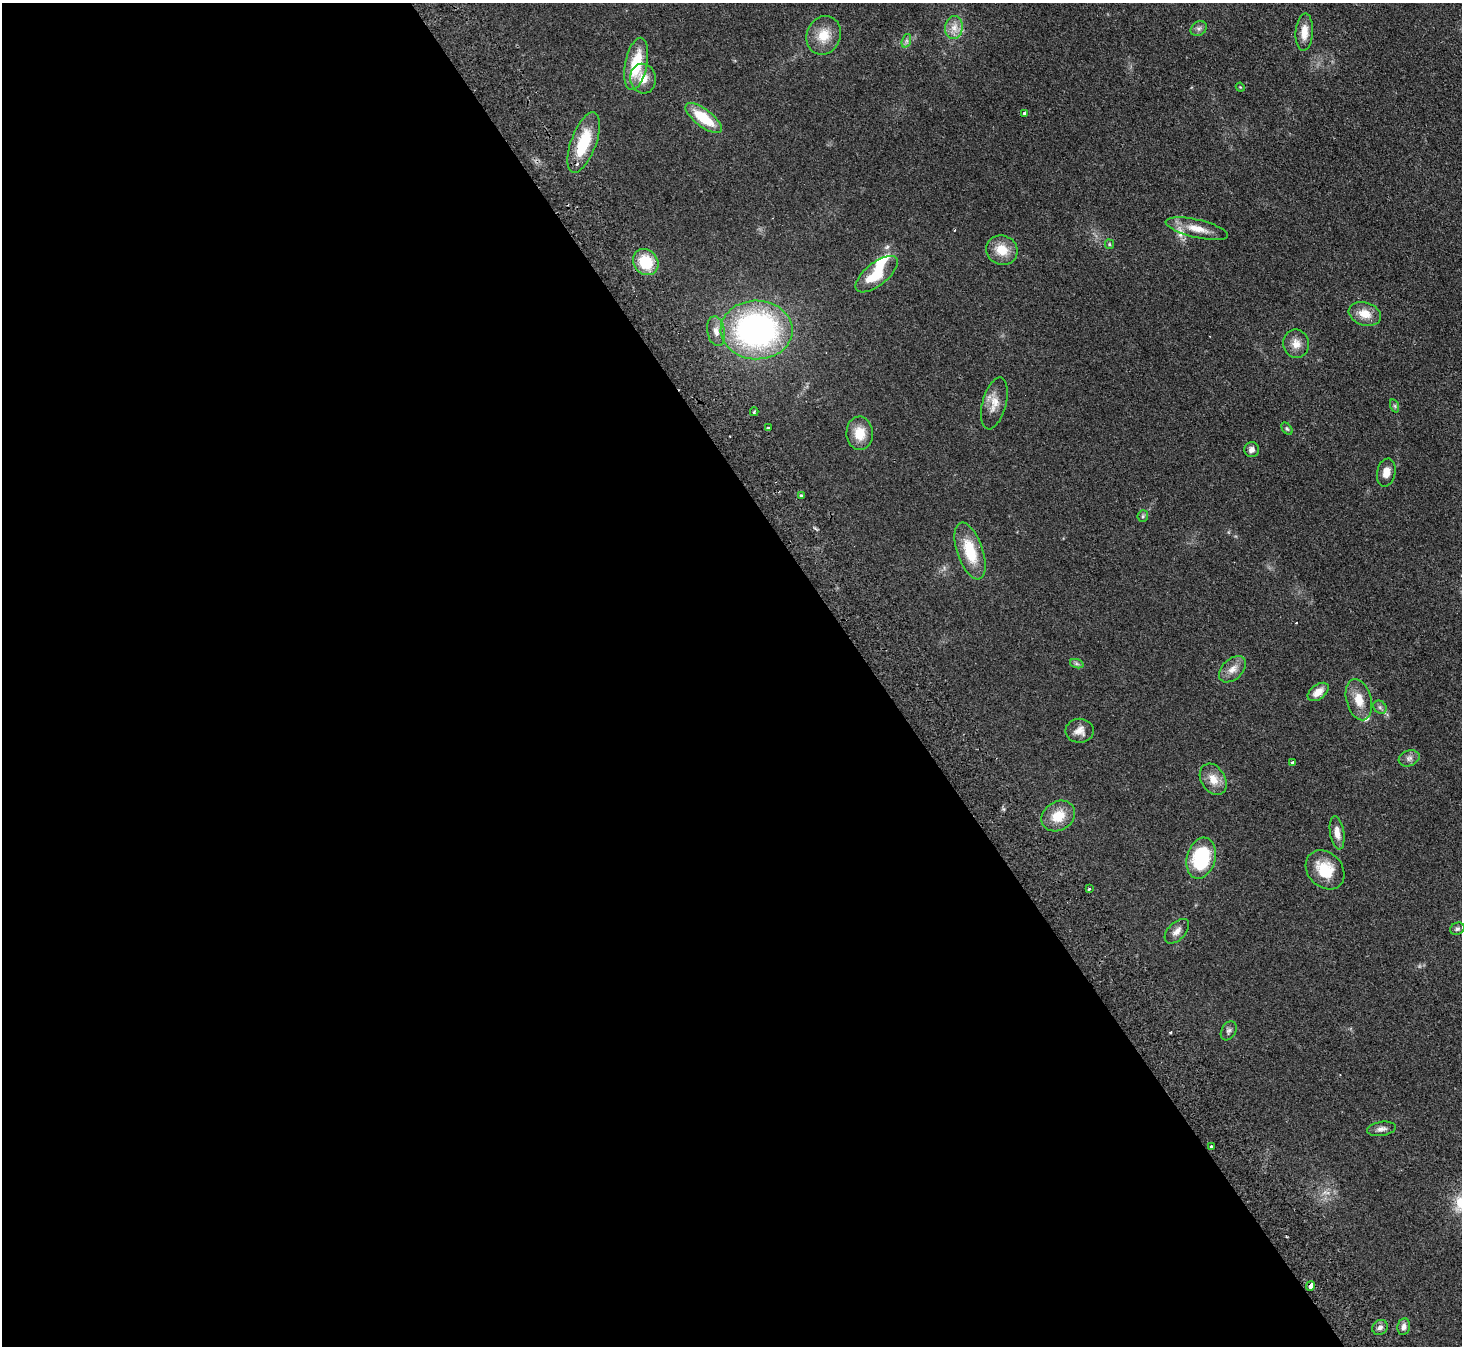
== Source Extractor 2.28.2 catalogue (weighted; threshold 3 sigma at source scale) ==
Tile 9 of 4 x 4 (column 1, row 3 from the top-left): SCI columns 51-1510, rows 1675-3018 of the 5940 x 5898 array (HDU 1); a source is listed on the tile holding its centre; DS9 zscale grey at full resolution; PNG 1464 x 1348 px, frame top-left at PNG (2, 3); each listed source drawn as its Kron ellipse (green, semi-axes under 4 px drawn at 4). Shown black and unused: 60% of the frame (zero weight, under 2 of 3 exposures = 3% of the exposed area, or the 3 px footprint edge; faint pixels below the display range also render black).
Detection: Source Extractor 2.28.2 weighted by HDU 2 'WHT'; one run over the whole footprint, this tile lists its part. Background 0.0777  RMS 0.0086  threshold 0.0385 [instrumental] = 3 sigma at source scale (4.5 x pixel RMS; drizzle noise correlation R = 1.50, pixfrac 1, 0.05/0.05 arcsec/px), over >= 5 px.
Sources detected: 58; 1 inside a brighter object's white glare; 2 cosmic-ray / hot-pixel residue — neither listed nor drawn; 2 inside a brighter listed object's ellipse — not listed separately; the other 53 listed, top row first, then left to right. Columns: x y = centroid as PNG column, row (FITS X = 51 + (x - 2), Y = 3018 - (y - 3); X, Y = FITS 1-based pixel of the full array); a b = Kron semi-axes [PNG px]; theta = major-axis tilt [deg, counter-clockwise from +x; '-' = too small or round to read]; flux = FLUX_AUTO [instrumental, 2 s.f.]
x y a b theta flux
954 28 11 9 79 6.9
1199 29 8 7 - 2.6
1304 32 19 8 86 9.5
824 35 20 17 67 16
906 41 7 4 72 1.9
636 64 26 11 78 32
643 79 15 13 -77 11
1240 87 4 3 - 0.76
1024 113 3 3 - 2.1
703 118 22 8 -37 28
584 142 32 12 70 34
1197 229 32 9 -13 13
1109 244 5 4 - 0.97
1002 250 16 14 -25 15
646 262 14 12 -49 28
877 274 25 11 38 24
1365 314 16 11 -19 12
757 330 36 29 -1 230
716 331 15 8 -79 6.8
1296 344 14 13 - 7.9
994 403 26 12 75 11
1395 406 7 4 -71 1.2
754 412 4 2 - 1.8
768 428 3 3 - 1.5
1287 429 7 4 -53 1.3
860 433 17 13 -88 14
1252 450 7 7 - 3.8
1386 473 14 9 78 7.2
801 496 3 3 - 1.5
1143 516 6 5 - 1.3
970 551 30 13 -71 29
1077 664 7 4 -18 1.6
1232 669 16 10 43 7.2
1318 692 12 7 37 8
1359 700 21 12 -75 13
1380 707 7 6 - 1.9
1080 731 14 12 1 7.4
1409 758 11 7 19 3.2
1292 762 3 3 - 2
1213 779 17 12 -59 10
1058 816 18 14 32 17
1337 833 17 7 -81 7
1201 858 21 14 75 58
1325 870 21 17 -46 25
1089 889 3 3 - 0.89
1457 929 7 6 - 1.8
1177 931 15 8 45 5.3
1229 1031 10 7 59 2.5
1381 1129 14 7 9 4
1211 1146 4 3 - 2.7
1311 1286 5 4 - 9.9
1380 1327 8 7 - 2.7
1404 1327 8 6 80 3.3
Overlapping masked pixels (flux is a lower limit): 1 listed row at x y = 1311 1286